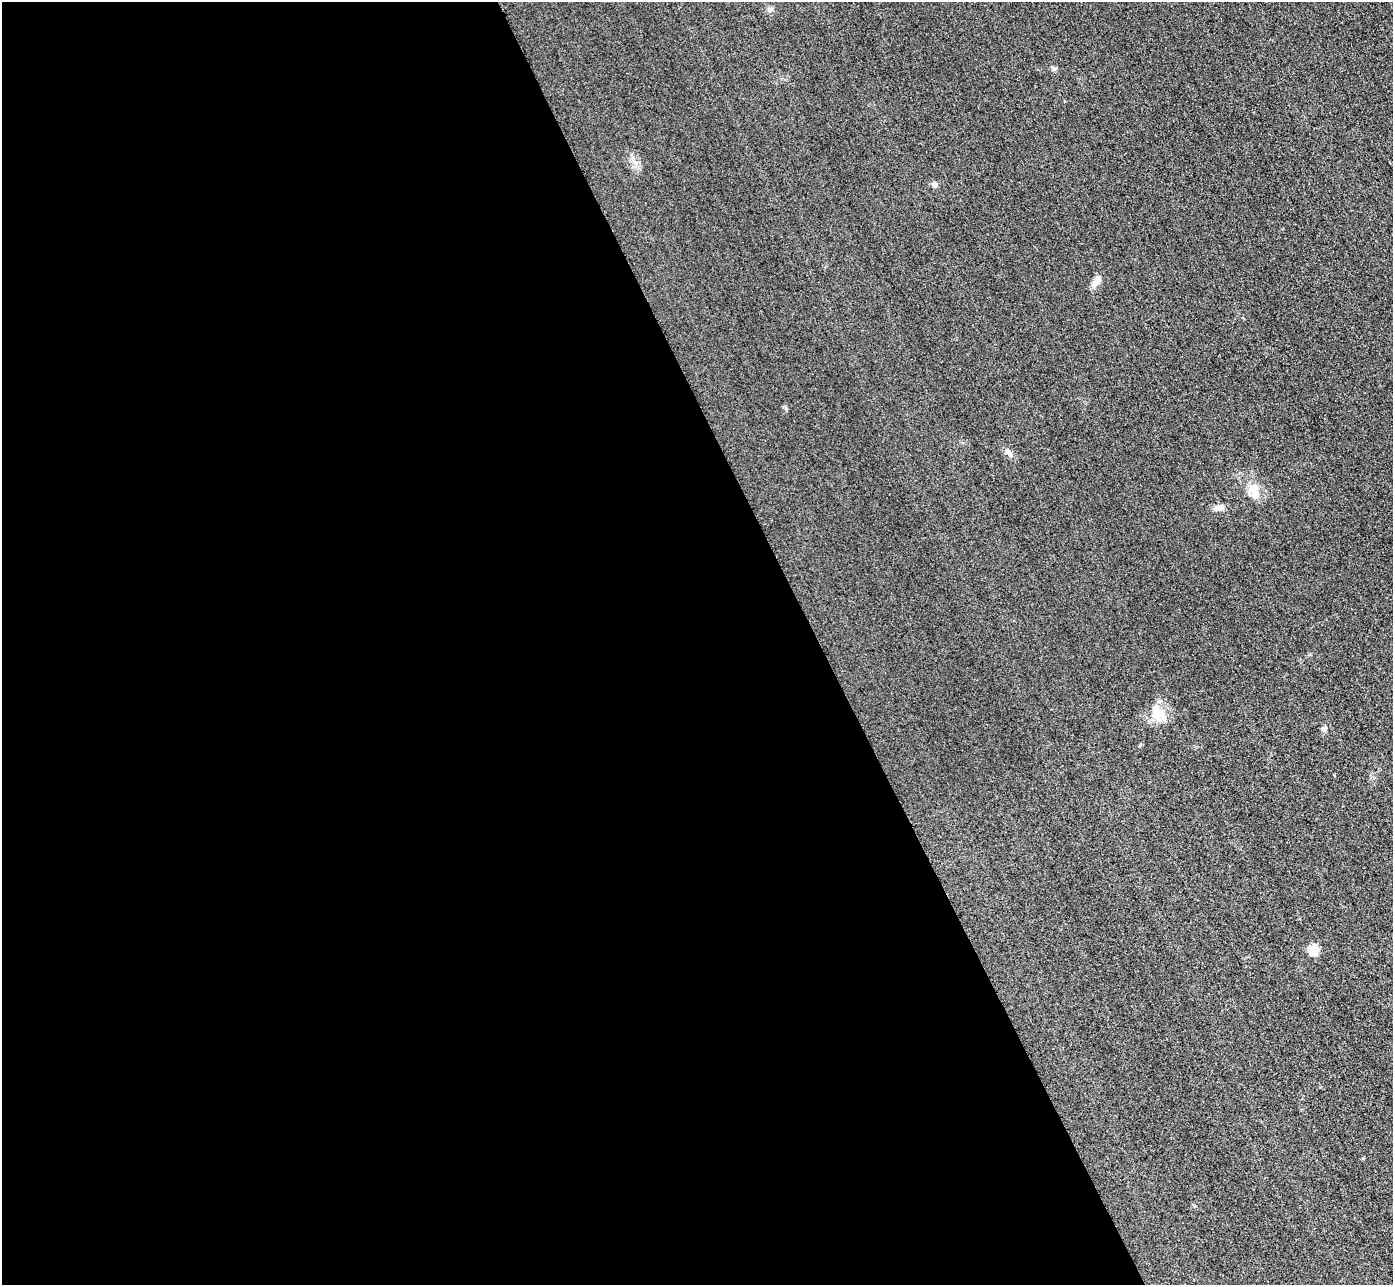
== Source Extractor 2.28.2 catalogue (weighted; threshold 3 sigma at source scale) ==
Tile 9 of 4 x 4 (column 1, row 3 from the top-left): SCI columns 31-1421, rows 1590-2872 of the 5626 x 5614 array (HDU 1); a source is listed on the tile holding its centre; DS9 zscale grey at full resolution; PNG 1395 x 1287 px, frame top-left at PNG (2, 2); no overlay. Shown black and unused: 59% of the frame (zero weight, under 3 of 4 exposures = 3% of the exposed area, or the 3 px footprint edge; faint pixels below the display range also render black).
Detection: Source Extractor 2.28.2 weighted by HDU 2 'WHT'; one run over the whole footprint, this tile lists its part. Background 0.0828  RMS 0.017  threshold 0.0787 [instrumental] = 3 sigma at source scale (4.5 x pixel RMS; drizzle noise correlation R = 1.50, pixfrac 1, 0.05/0.05 arcsec/px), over >= 5 px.
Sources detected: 10; all 10 listed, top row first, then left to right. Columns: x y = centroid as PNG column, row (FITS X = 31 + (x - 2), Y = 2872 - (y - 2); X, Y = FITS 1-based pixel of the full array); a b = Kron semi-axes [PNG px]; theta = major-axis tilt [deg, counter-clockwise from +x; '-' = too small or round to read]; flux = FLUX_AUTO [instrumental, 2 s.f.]
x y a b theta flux
769 9 8 7 - 4.9
1054 69 6 4 0 3.2
935 185 8 6 -86 5.3
1096 281 18 8 52 12
1009 453 13 6 -38 7.7
1255 495 24 15 -39 26
1218 508 13 7 9 11
1158 713 22 17 -55 37
1324 729 8 6 24 4.2
1313 950 5 5 - 91
Unlisted compact peaks at least as high as the median listed source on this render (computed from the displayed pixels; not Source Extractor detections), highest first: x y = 1140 745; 786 408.